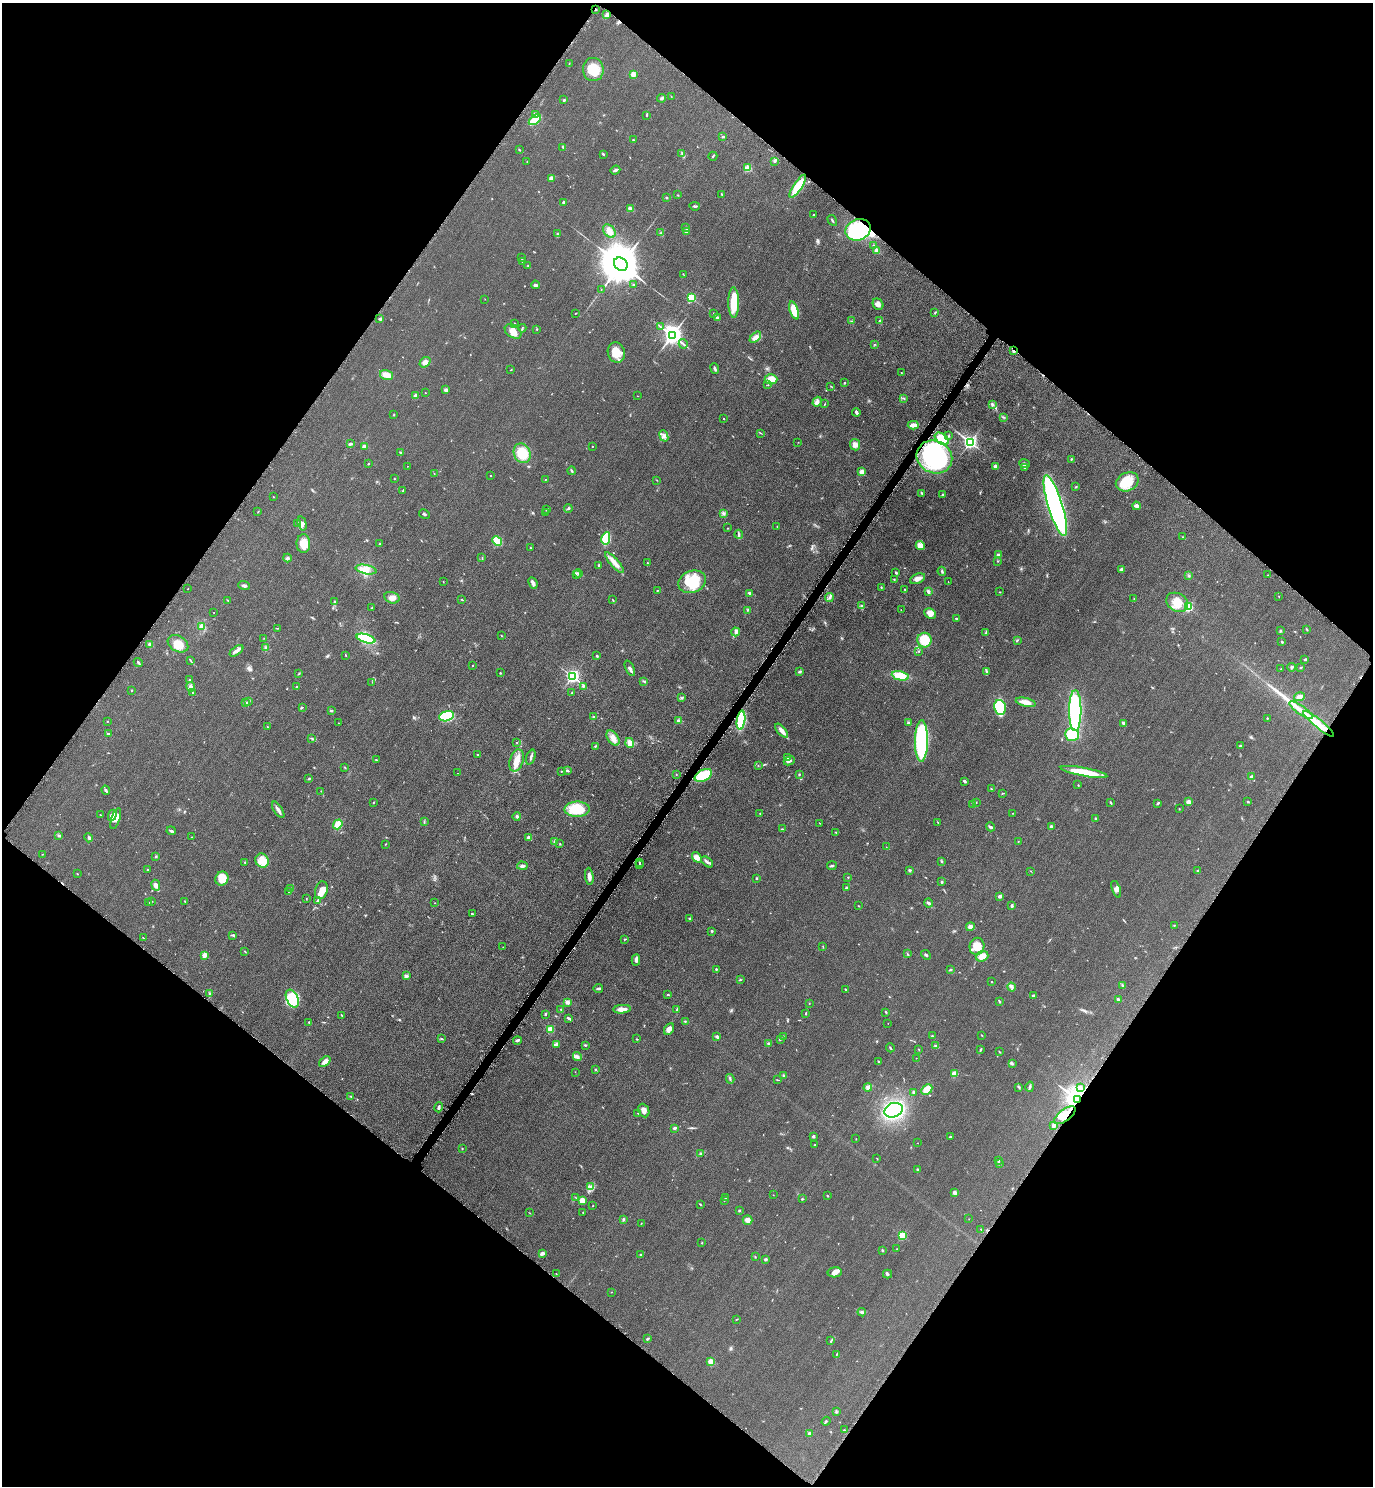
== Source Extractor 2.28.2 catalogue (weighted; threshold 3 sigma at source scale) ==
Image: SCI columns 170-5653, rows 13-5946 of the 5965 x 5960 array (HDU 1 of 3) = the unmasked area's bounding box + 8 px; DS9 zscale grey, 4 x 4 block average (1 PNG px = mean of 4 x 4 image px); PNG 1375 x 1488 px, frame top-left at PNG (2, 3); each listed source drawn as its Kron ellipse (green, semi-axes under 4 px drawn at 4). Shown black and unused: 49% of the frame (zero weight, under 4 of 8 exposures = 1% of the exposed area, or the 3 px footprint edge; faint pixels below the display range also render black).
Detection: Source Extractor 2.28.2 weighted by HDU 2 'WHT'. Background 0.059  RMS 0.0082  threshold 0.0334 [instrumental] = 3 sigma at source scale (4.09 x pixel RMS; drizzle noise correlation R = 1.36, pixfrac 0.8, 0.05/0.05 arcsec/px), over >= 5 px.
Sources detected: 607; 2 too faint to see at this stretch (4 x 4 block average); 2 inside a brighter object's white glare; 3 cosmic-ray / hot-pixel residue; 1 long thin detection or spike segment (spike, bleed or trail) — neither listed nor drawn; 6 coinciding with a brighter row at this scale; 26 inside a brighter listed object's ellipse — not listed separately; of the other 567, all 500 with FLUX_AUTO >= 1.34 (the completeness limit of this list) listed and drawn (67 fainter detections not listed), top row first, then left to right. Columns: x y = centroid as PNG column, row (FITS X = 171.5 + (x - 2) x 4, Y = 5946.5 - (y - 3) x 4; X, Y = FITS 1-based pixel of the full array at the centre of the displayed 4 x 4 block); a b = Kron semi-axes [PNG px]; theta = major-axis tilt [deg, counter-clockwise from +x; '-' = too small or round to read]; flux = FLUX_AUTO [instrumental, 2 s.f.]
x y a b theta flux
596 9 2 2 - 2.6
607 15 4 2 - 21
569 64 2 2 - 1.7
593 69 11 10 - 96
633 74 2 2 - 110
671 96 2 2 - 1.4
662 98 4 3 - 8.6
564 100 3 2 - 4.1
535 114 3 2 - 17
647 115 4 2 - 3
535 120 7 3 38 170
723 137 3 2 - 7
633 140 3 2 - 3
563 147 4 2 - 5.4
519 150 4 2 - 2.5
603 154 3 2 - 4.6
682 154 3 2 - 3.3
713 156 4 2 - 4.4
527 161 2 2 - 2.2
774 161 2 2 - 2.5
748 168 2 2 - 190
615 170 5 2 - 12
551 178 4 4 - 8.4
798 186 13 4 56 98
678 195 2 2 - 2.6
722 195 3 2 - 4.1
667 198 2 2 - 2.7
564 202 2 2 - 27
695 206 5 2 - 6.9
630 209 3 3 - 17
813 215 2 2 - 6.9
832 220 6 2 -56 5.7
686 228 2 2 - 2.5
858 230 13 10 23 410
609 231 7 5 -51 29
687 231 3 3 - 23
557 233 2 2 - 2.6
661 233 2 2 - 1.9
874 246 3 2 - 4.6
877 250 2 2 - 110
521 258 2 2 - 3.6
523 262 2 2 - 2.5
621 264 7 6 - 21000
528 266 3 2 - 2.8
684 275 2 2 - 1.6
633 284 3 2 - 5.1
535 285 4 3 - 9.7
601 290 2 2 - 1.3
691 298 2 2 - 390
485 299 2 2 - 1.4
734 303 15 5 -90 110
878 304 6 5 - 16
794 310 9 3 -72 130
576 313 3 2 - 2.1
713 313 2 2 - 1.6
935 313 3 2 - 4.5
717 318 3 2 - 18
380 319 4 2 - 6.2
879 320 4 2 - 3.5
852 321 2 2 - 2
515 323 2 2 - 2.3
661 327 3 2 - 2.3
522 328 4 2 - 4.1
537 329 2 2 - 2.7
513 331 9 6 -35 35
672 335 4 3 - 3000
755 337 7 3 45 26
683 344 5 2 - 6.9
875 344 2 2 - 2.7
1014 351 3 2 - 5.4
616 352 10 8 -72 60
425 362 6 4 37 19
715 369 5 2 - 8.5
511 370 3 2 - 2.1
901 372 2 2 - 2.3
387 375 7 5 -15 28
771 379 6 5 - 56
844 383 2 2 - 4.9
768 385 2 2 - 1.8
831 386 2 2 - 1.8
446 390 4 3 - 12
425 393 2 2 - 3.1
415 396 2 2 - 36
637 396 2 2 - 2.7
904 398 3 2 - 2.8
817 402 5 4 - 13
824 404 2 2 - 1.7
992 404 3 2 - 10
856 412 4 2 - 12
394 415 2 2 - 2.2
1003 417 3 2 - 3.9
723 419 2 2 - 5.2
913 425 5 3 - 37
761 433 3 2 - 2.7
664 436 6 3 -69 14
949 436 2 2 - 2.7
942 439 8 5 -38 100
798 442 2 2 - 1.5
970 442 2 2 - 1400
351 443 4 2 - 6
855 445 6 5 - 23
364 446 3 2 - 15
592 446 2 2 - 1.7
401 453 3 3 - 4.7
522 453 10 8 -65 100
934 457 18 16 -27 490
1071 459 3 2 - 3.1
368 464 2 2 - 3.2
1025 464 5 4 - 11
407 466 2 2 - 2.7
996 466 2 2 - 49
1025 467 4 3 - 7.5
572 471 4 2 - 4.9
861 472 2 2 - 88
434 474 2 2 - 1.6
490 476 2 2 - 2.7
394 478 2 2 - 1.8
545 479 2 2 - 1.5
657 480 2 2 - 1.4
1127 482 12 9 23 100
1076 487 3 2 - 3
403 490 3 2 - 3.6
922 493 2 2 - 3.9
943 494 3 2 - 3.8
273 497 2 2 - 1.7
1055 505 31 7 -73 1800
1136 506 4 3 - 10
568 508 4 3 - 5.7
547 509 2 2 - 1.9
258 512 2 2 - 2.5
546 512 2 2 - 9.1
723 513 3 2 - 4
424 514 5 2 - 5.7
298 523 2 2 - 3.6
302 523 7 4 -75 18
777 526 2 2 - 2.5
728 528 2 2 - 1.7
739 534 4 2 - 6.1
1183 537 2 2 - 2.3
606 538 6 4 78 150
497 541 5 4 - 100
303 544 9 7 90 53
380 544 2 2 - 2.3
920 546 4 4 - 29
531 548 2 2 - 1.9
998 555 2 2 - 22
482 557 3 2 - 2.9
287 558 4 3 - 8
998 561 2 2 - 3
615 563 13 3 -49 41
647 563 2 2 - 1.7
599 565 4 2 - 6.6
1121 569 4 3 - 7.1
366 570 10 4 -11 32
942 571 4 2 - 5.9
579 573 4 2 - 7.1
896 573 3 3 - 4.5
576 574 3 2 - 3.5
1268 575 2 2 - 2
1189 576 2 2 - 2.4
894 579 3 2 - 2.6
917 579 8 4 24 22
443 582 2 2 - 1.5
692 582 14 11 21 170
948 582 2 2 - 1.5
533 583 6 3 -66 16
244 586 6 2 -19 11
881 587 3 2 - 3
188 589 2 2 - 1.9
905 589 2 2 - 2.9
657 590 2 2 - 1.7
928 592 4 3 - 9.1
1000 592 2 2 - 2.4
750 593 3 2 - 7.2
1279 596 2 2 - 2.5
392 598 8 5 -15 28
829 598 4 2 - 7.4
1134 598 2 2 - 1.7
227 600 2 2 - 1.8
462 600 3 2 - 2.6
613 600 4 2 - 2.8
334 601 2 2 - 5.2
1177 602 11 9 -29 71
861 606 3 2 - 6.1
1188 607 2 2 - 460
372 608 2 2 - 2.5
747 610 2 2 - 2.2
901 610 2 2 - 1.7
214 612 2 2 - 1.5
930 614 6 5 - 30
956 618 2 2 - 13
201 626 4 3 - 9.9
277 628 3 2 - 2.3
1307 630 3 2 - 2.8
1280 631 2 2 - 1.9
736 632 4 3 - 11
986 632 3 2 - 2.8
501 636 2 2 - 3.4
264 638 2 2 - 1.4
366 639 10 4 -17 230
924 640 7 7 - 95
1017 640 3 2 - 3.7
1282 642 3 2 - 5.7
150 644 3 3 - 7.7
178 644 11 7 -30 58
266 647 2 2 - 3.6
237 651 8 3 37 18
919 651 2 2 - 2.6
346 656 2 2 - 1.8
597 656 3 2 - 4.9
1304 660 3 2 - 3
191 661 3 2 - 3.4
138 662 5 2 - 8.1
472 665 2 2 - 3.1
1291 667 4 3 - 7.4
1301 667 4 2 - 2.7
630 668 8 2 -64 17
1281 669 2 2 - 1.6
800 672 4 2 - 5.7
987 672 2 2 - 2.2
500 673 2 2 - 3
298 674 2 2 - 2.3
572 676 2 2 - 1200
900 676 8 4 -12 93
189 680 2 2 - 2.5
644 681 2 2 - 1.9
372 682 2 2 - 1.4
190 687 5 3 - 12
297 687 2 2 - 16
583 687 3 2 - 4.3
131 690 2 2 - 4.7
193 693 2 2 - 1.4
572 693 3 2 - 2.8
1299 697 5 3 - 23
681 698 2 2 - 2.3
249 701 4 2 - 4.2
1026 702 10 4 -13 38
246 703 3 2 - 4.7
302 707 3 2 - 3.6
1000 707 8 5 -77 220
1301 710 14 3 -35 39
331 711 2 2 - 6
1075 711 20 6 90 530
446 716 7 5 16 290
593 717 2 2 - 5.5
1267 718 2 2 - 3.7
741 720 9 4 82 240
107 721 2 2 - 2.3
679 721 2 2 - 73
339 723 2 2 - 1.9
908 723 3 2 - 8
1123 723 3 2 - 9.6
1319 724 20 4 -39 88
267 727 2 2 - 2.4
782 731 8 3 -49 33
108 734 3 2 - 4.7
1072 735 7 6 - 150
312 738 3 2 - 3.9
613 738 8 5 -55 29
921 741 21 6 89 480
516 742 2 2 - 1.6
630 743 5 3 - 34
595 746 3 2 - 3.5
1241 746 3 2 - 5.5
477 754 3 2 - 2.2
531 757 8 2 71 11
787 758 4 2 - 4.5
376 760 2 2 - 1.8
516 760 11 6 73 45
789 761 6 2 24 11
758 765 2 2 - 1.8
345 767 3 2 - 2.6
561 771 2 2 - 2.1
567 771 3 2 - 4.8
1084 772 23 4 -11 150
458 773 2 2 - 1.4
676 774 2 2 - 2.6
799 774 3 2 - 4
703 775 9 5 27 170
1252 777 2 2 - 36
309 778 2 2 - 4.2
965 781 3 2 - 8.5
1078 785 3 2 - 1.9
991 789 3 2 - 2.9
106 790 5 2 - 9
321 791 2 2 - 1.6
1002 793 2 2 - 2
976 802 3 2 - 1.5
1189 802 3 3 - 17
1248 802 2 2 - 12
373 803 2 2 - 2.9
1111 803 3 2 - 4.3
1158 803 4 2 - 5.6
973 805 2 2 - 1.6
577 809 12 8 0 170
1179 809 2 2 - 2
278 810 9 3 -57 17
760 813 2 2 - 1.8
1013 813 2 2 - 3.2
100 815 2 2 - 1.7
112 815 6 3 64 18
517 816 4 3 - 6.9
116 818 11 4 72 32
1096 818 2 2 - 3
424 822 3 2 - 2.5
938 822 2 2 - 2.2
819 823 2 2 - 2.1
338 824 5 3 - 110
991 827 5 3 - 7.5
1051 827 2 2 - 45
782 829 2 2 - 2.2
171 831 5 2 - 9.6
836 832 3 2 - 2.8
59 835 3 2 - 4.3
192 837 3 2 - 2.6
89 838 5 3 - 9.6
529 838 3 3 - 22
554 841 3 2 - 9.1
1018 841 2 2 - 1.5
385 844 2 2 - 2.1
560 844 2 2 - 3.1
886 847 2 2 - 1.6
42 854 2 2 - 1.4
156 856 2 2 - 5.4
697 857 6 4 -52 30
262 861 7 6 - 65
942 861 3 2 - 4.7
244 862 2 2 - 1.7
639 862 2 2 - 3.6
707 862 7 3 -40 13
640 865 2 2 - 2.4
522 866 5 3 - 14
832 866 5 2 - 5.8
147 870 2 2 - 13
910 870 3 3 - 6.1
1198 870 2 2 - 18
1031 871 2 2 - 1.6
77 873 2 2 - 1.5
589 876 9 3 -84 20
848 877 2 2 - 2
756 878 2 2 - 4.1
222 879 7 6 - 69
942 882 2 2 - 7
156 885 5 4 - 21
846 887 3 2 - 4.7
291 888 3 2 - 4.9
1116 889 8 3 -70 14
321 890 9 6 73 37
289 892 3 2 - 7.2
1000 896 2 2 - 44
306 899 3 2 - 1.7
318 900 3 2 - 5.3
152 901 2 2 - 1.8
185 901 3 2 - 2.5
148 902 2 2 - 1.4
435 903 2 2 - 1.6
929 903 4 2 - 9.1
1012 905 4 2 - 6.8
859 906 2 2 - 2.4
472 914 2 2 - 3.3
690 918 2 2 - 17
1174 925 3 2 - 2.4
970 927 4 4 - 21
712 931 3 2 - 5.8
233 935 3 2 - 4.1
143 938 3 2 - 1.8
625 939 3 2 - 3.5
823 946 2 2 - 1.7
977 946 8 7 - 56
503 947 2 2 - 1.4
245 952 3 2 - 3.2
907 954 3 2 - 2.9
204 955 2 2 - 110
926 955 5 2 - 6.3
982 956 6 5 - 40
636 960 5 4 - 13
716 969 4 2 - 4
950 970 3 2 - 3.9
406 976 4 3 - 8.2
740 980 2 2 - 1.6
992 982 2 2 - 2.8
1122 985 3 2 - 3.9
1012 987 4 2 - 6.1
598 989 5 2 - 8.7
845 989 2 2 - 3
209 994 2 2 - 2.2
668 995 2 2 - 12
1033 996 3 2 - 5.8
292 999 9 5 -65 150
1119 1000 4 2 - 14
999 1001 4 2 - 4.9
567 1002 2 2 - 76
809 1003 2 2 - 1.5
561 1009 2 2 - 4.2
622 1009 9 3 5 30
677 1010 3 2 - 4.2
886 1012 2 2 - 4.7
806 1013 2 2 - 2.8
545 1014 2 2 - 9.1
342 1016 2 2 - 1.6
569 1018 4 2 - 10
685 1021 2 2 - 2.8
309 1022 2 2 - 3
888 1023 2 2 - 1.7
669 1029 6 4 59 25
551 1030 2 2 - 200
981 1035 2 2 - 2.7
783 1036 2 2 - 2.1
932 1036 2 2 - 12
717 1037 4 3 - 9.1
441 1039 2 2 - 2.9
637 1039 2 2 - 2.6
780 1039 3 2 - 4.6
517 1040 4 2 - 10
557 1044 4 2 - 5.9
769 1044 2 2 - 35
585 1045 3 2 - 4.1
936 1046 2 2 - 4.3
890 1048 4 2 - 4.7
919 1049 2 2 - 1.7
980 1050 3 2 - 4.1
1000 1052 3 2 - 3
577 1056 4 3 - 12
916 1058 2 2 - 2.1
879 1061 3 2 - 3.5
325 1062 6 3 40 29
1012 1063 2 2 - 2.9
595 1069 2 2 - 3.2
575 1072 2 2 - 1.4
955 1074 2 2 - 130
784 1076 3 2 - 7.7
730 1079 5 2 - 5.4
777 1080 3 2 - 2.4
868 1087 4 4 - 16
1019 1087 3 2 - 3.9
1030 1087 5 2 - 7.7
1080 1088 3 2 - 5.8
927 1090 6 4 45 63
914 1092 2 2 - 28
351 1096 4 2 - 2.5
1077 1099 4 3 - 4100
438 1107 5 2 - 8.6
893 1110 9 7 22 600
644 1111 7 5 -65 21
638 1113 2 2 - 2
1065 1115 13 5 37 120
1054 1125 2 2 - 73
674 1128 4 3 - 7.5
813 1136 2 2 - 25
950 1137 3 2 - 4.4
856 1139 2 2 - 1.4
918 1143 2 2 - 1.9
815 1145 2 2 - 6.2
462 1149 2 2 - 2.9
701 1153 4 2 - 4.9
877 1159 2 2 - 1.9
998 1160 3 2 - 2.4
999 1164 2 2 - 1.9
917 1169 3 2 - 4.1
591 1187 2 2 - 3.7
955 1193 3 2 - 17
773 1195 2 2 - 1.6
827 1196 2 2 - 2.8
575 1197 2 2 - 1.9
725 1197 2 2 - 2.5
802 1199 2 2 - 3.7
582 1201 4 3 - 49
724 1201 2 2 - 2.8
700 1204 3 2 - 3
593 1206 2 2 - 2.2
739 1211 2 2 - 16
530 1213 3 2 - 1.5
583 1213 2 2 - 1.8
623 1219 3 2 - 4.3
969 1219 2 2 - 1.5
748 1220 5 4 - 23
641 1223 2 2 - 1.3
981 1229 4 2 - 4.1
902 1235 2 2 - 300
702 1242 3 2 - 2.4
897 1249 2 2 - 1.4
882 1250 2 2 - 13
542 1253 3 2 - 15
641 1254 3 2 - 3.8
755 1257 3 2 - 2.4
766 1259 2 2 - 27
835 1272 7 5 8 23
556 1274 2 2 - 1.5
888 1274 5 2 - 5.6
611 1292 2 2 - 1.7
862 1312 4 3 - 7.7
736 1320 2 2 - 2.2
647 1339 3 2 - 7.3
831 1341 3 2 - 4.3
836 1355 4 2 - 2.8
711 1361 2 2 - 160
836 1411 2 2 - 1.8
826 1421 5 2 - 4.3
844 1430 2 2 - 2.4
810 1433 3 2 - 10
Overlapping masked pixels (flux is a lower limit): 7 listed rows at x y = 596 9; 858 230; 1014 351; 934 457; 741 720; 1077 1099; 1065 1115
Diffuse or blended objects may show on this block-average render without a row.